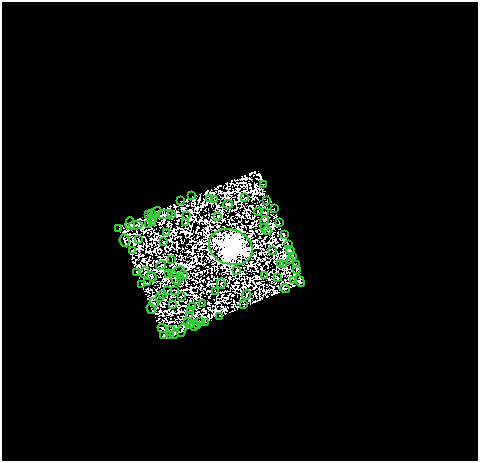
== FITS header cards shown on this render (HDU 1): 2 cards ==
NAXIS1  =                  476
NAXIS2  =                  459

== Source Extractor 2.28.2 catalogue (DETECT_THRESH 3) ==
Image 476 x 459 px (HDU 1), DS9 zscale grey, 1 PNG px = 1 image px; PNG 480 x 463 px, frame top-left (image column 1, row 459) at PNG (2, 2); each listed source drawn as its Kron ellipse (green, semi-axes under 4 px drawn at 4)
Background 1.38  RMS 9.2e-04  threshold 0.00276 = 3 sigma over >= 5 px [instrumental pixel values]
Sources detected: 179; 87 with non-positive FLUX_AUTO (blend fragments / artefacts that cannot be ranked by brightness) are neither listed nor drawn; the other 92 listed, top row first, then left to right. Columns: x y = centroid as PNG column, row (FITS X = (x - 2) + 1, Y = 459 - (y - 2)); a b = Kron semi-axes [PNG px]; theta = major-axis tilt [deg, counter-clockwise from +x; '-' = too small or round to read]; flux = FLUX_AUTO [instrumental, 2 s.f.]
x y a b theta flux
263 184 3 2 - 48
192 196 2 2 - 12
245 198 3 2 - 14
209 199 3 2 - 2.5
215 200 3 2 - 22
180 201 2 2 - 15
267 201 2 2 - 23
228 204 5 3 - 32
274 209 2 2 - 20
258 212 4 2 - 48
265 212 4 3 - 28
151 213 3 2 - 17
156 213 6 4 51 20
148 214 4 2 - 25
165 214 8 2 7 14
172 214 3 2 - 26
187 216 2 2 - 37
218 216 2 2 - 23
153 220 3 2 - 8.7
264 221 4 3 - 9
152 223 2 2 - 20
186 223 2 2 - 18
279 223 2 2 - 20
130 224 6 4 88 62
149 224 4 2 - 25
135 225 7 2 4 14
265 227 3 2 - 33
119 229 3 2 - 2.2
267 231 4 3 - 13
167 232 2 2 - 11
284 234 3 2 - 20
138 239 3 2 - 26
125 241 6 5 - 36
163 242 3 2 - 25
288 244 3 3 - 15
231 247 22 17 -20 180000
273 250 3 2 - 2.5
132 251 2 2 - 24
290 251 4 3 - 120
292 256 4 2 - 20
172 259 3 2 - 27
290 261 3 2 - 21
280 263 3 2 - 39
161 265 5 2 - 20
284 265 3 2 - 2.1
296 265 3 2 - 63
297 269 3 2 - 14
236 271 4 2 - 41
178 272 8 2 22 15
137 273 4 3 - 27
144 273 5 2 - 32
168 274 2 2 - 17
184 275 4 3 - 39
264 276 2 2 - 16
152 277 5 2 - 32
175 278 9 3 -55 25
180 278 3 2 - 15
278 278 3 2 - 40
294 281 3 2 - 13
300 281 6 4 -61 45
147 283 3 2 - 65
221 283 5 2 - 38
141 285 3 2 - 7.2
285 289 5 3 - 42
174 290 2 2 - 12
168 291 4 2 - 35
216 292 3 2 - 4.5
163 294 3 2 - 1.2
247 295 5 2 - 21
181 296 3 2 - 14
159 297 3 2 - 13
154 303 4 2 - 44
202 304 3 2 - 7.7
172 305 3 2 - 0.89
244 305 3 2 - 1.8
193 306 3 2 - 32
151 309 5 2 - 51
190 311 2 2 - 11
190 315 2 2 - 24
220 316 3 2 - 5.3
188 321 3 2 - 46
200 321 3 2 - 26
205 322 2 2 - 8.1
191 324 4 2 - 9.4
194 325 5 2 - 15
198 325 3 2 - 2.6
162 328 5 2 - 8.7
172 330 3 2 - 13
182 330 6 2 66 39
174 334 5 3 - 73
163 335 2 2 - 15
171 336 2 2 - 7.4
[87 non-positive-flux detections neither listed nor drawn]